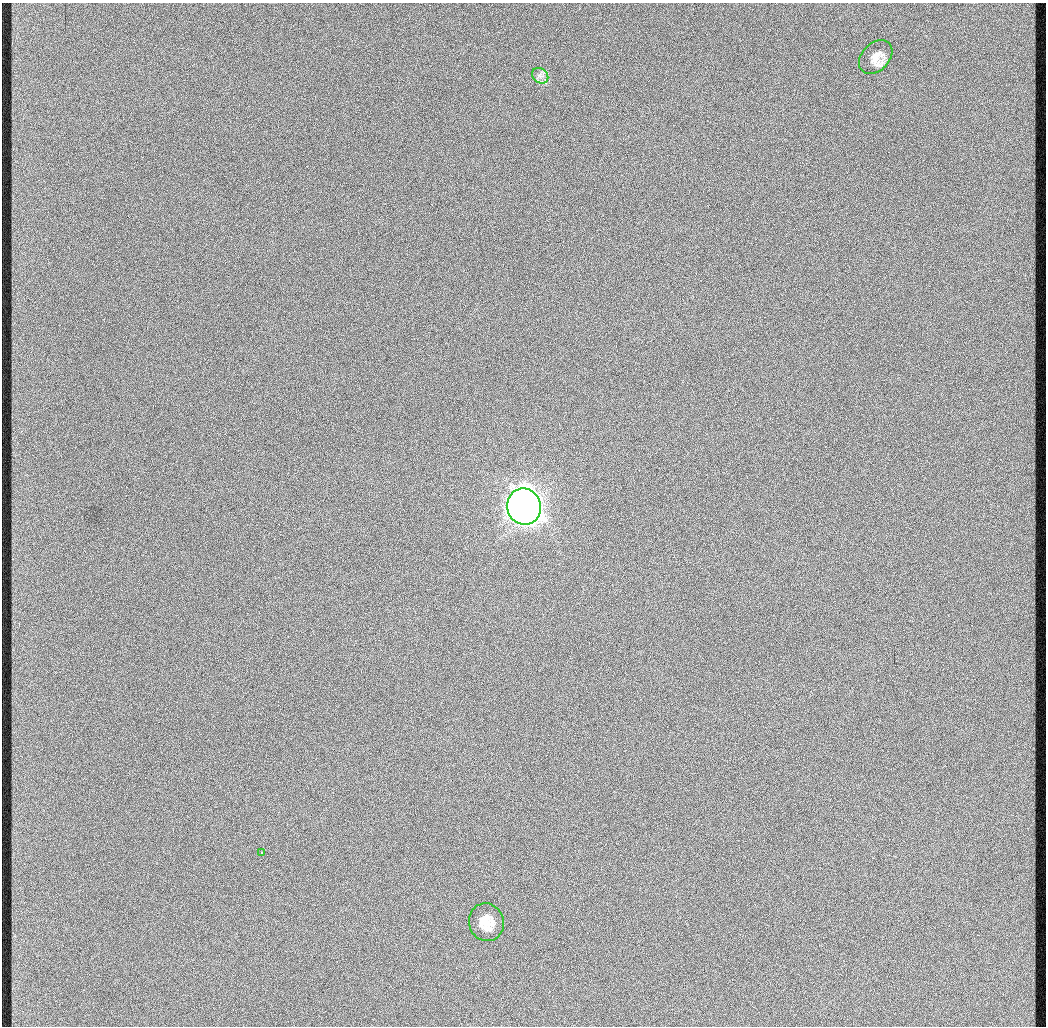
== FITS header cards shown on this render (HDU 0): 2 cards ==
NAXIS1  =                 1044 / length of data axis 1
NAXIS2  =                 1024 / length of data axis 2

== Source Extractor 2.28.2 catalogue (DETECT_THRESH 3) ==
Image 1044 x 1024 px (HDU 0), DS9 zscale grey, 1 PNG px = 1 image px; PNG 1048 x 1028 px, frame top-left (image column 1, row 1024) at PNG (2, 3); each listed source drawn as its Kron ellipse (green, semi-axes under 4 px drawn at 4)
Background 339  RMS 9.5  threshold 28.4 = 3 sigma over >= 5 px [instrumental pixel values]
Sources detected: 5; all 5 listed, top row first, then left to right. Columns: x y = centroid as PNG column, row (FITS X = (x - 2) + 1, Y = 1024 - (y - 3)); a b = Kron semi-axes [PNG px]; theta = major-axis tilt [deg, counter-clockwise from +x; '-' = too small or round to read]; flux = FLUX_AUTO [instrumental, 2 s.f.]
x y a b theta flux
876 57 19 13 45 8.1e+03
540 76 9 7 -42 2.8e+03
524 507 18 17 - 1.7e+06
261 853 3 3 - 2.5e+03
486 922 19 17 -71 1.3e+04